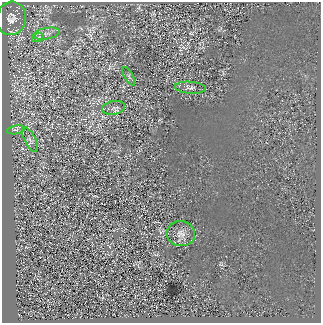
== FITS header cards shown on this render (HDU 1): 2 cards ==
NAXIS1  =                  319
NAXIS2  =                  321

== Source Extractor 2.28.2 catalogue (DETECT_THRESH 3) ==
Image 319 x 321 px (HDU 1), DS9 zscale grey, 1 PNG px = 1 image px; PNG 323 x 325 px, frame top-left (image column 1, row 321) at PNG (2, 2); each listed source drawn as its Kron ellipse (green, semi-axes under 4 px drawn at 4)
Background 245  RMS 28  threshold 84.6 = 3 sigma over >= 5 px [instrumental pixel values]
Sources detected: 9; all 9 listed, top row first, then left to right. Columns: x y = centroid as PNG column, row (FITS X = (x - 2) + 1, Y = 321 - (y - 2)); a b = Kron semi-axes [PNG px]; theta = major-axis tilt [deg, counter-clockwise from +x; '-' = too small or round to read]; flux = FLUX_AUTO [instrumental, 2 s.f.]
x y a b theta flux
11 18 17 14 75 16000
47 34 13 5 10 10000
38 37 6 3 19 3200
129 76 10 4 -62 3000
190 88 16 6 -4 7300
114 108 12 7 11 7900
16 130 9 3 11 2900
30 139 14 5 -63 8200
181 234 14 12 -9 16000